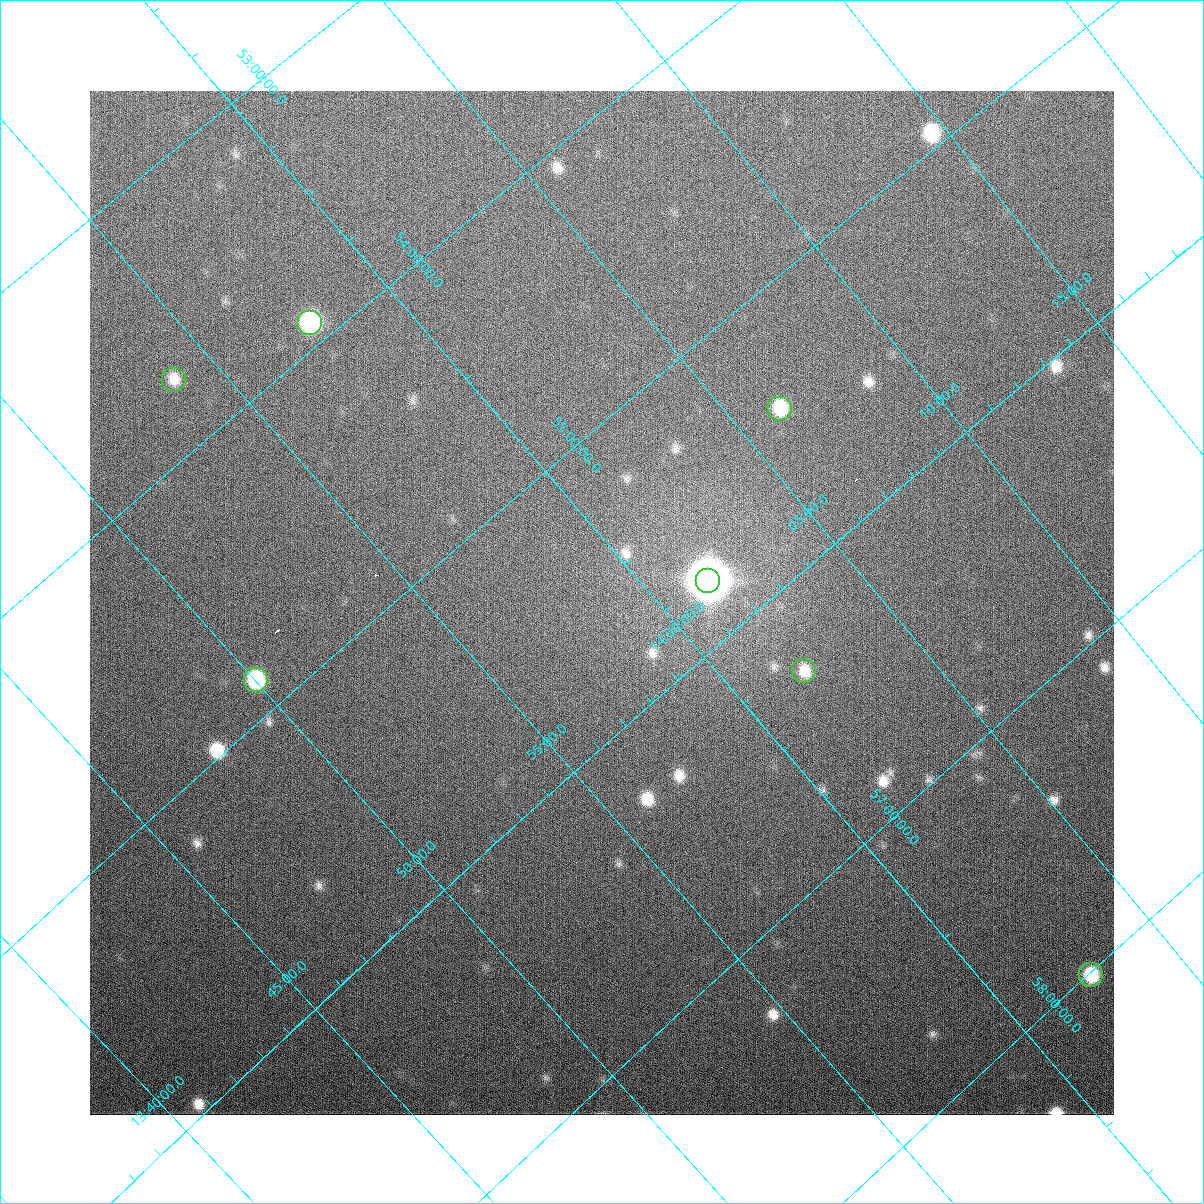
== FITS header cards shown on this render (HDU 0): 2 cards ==
NAXIS1  =                 1024
NAXIS2  =                 1024

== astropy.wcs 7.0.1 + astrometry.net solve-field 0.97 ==
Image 1024 x 1024 px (HDU 0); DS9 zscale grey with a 90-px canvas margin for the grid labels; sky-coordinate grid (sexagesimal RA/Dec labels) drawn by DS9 from the SOLVED WCS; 7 Tycho-2 reference stars matched to detected sources circled (green)
Header WCS: none
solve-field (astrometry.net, Tycho-2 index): SOLVED blind (the file carries no WCS)
Solved WCS: RA---TAN-SIP/DEC--TAN-SIP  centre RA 13:58:47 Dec +55:33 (209.70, +55.56 deg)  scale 14.6 arcsec/px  FOV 249.9' x 249.0'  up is +139 deg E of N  parity normal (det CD < 0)
(file carries no celestial WCS; the grid is the blind solution)
Tycho-2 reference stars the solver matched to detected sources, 7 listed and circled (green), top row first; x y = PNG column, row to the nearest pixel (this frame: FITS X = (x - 90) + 1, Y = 1024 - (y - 91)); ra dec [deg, ICRS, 3 dp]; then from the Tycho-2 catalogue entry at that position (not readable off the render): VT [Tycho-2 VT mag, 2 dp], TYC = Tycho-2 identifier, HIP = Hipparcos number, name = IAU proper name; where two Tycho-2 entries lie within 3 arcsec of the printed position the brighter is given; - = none
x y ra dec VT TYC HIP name
310 323 209.428 +53.910 6.96 3852-1028-1 68196 -
174 380 208.463 +53.729 5.69 3851-1508-1 67848 -
780 409 211.567 +55.431 7.85 3855-1333-1 68886 -
708 581 210.377 +55.778 9.74 3855-1015-1 - -
804 671 210.486 +56.314 8.94 3855-64-1 68545 -
256 680 207.504 +54.869 7.81 3851-733-1 67511 -
1091 975 210.652 +58.010 9.20 3858-464-1 68607 -